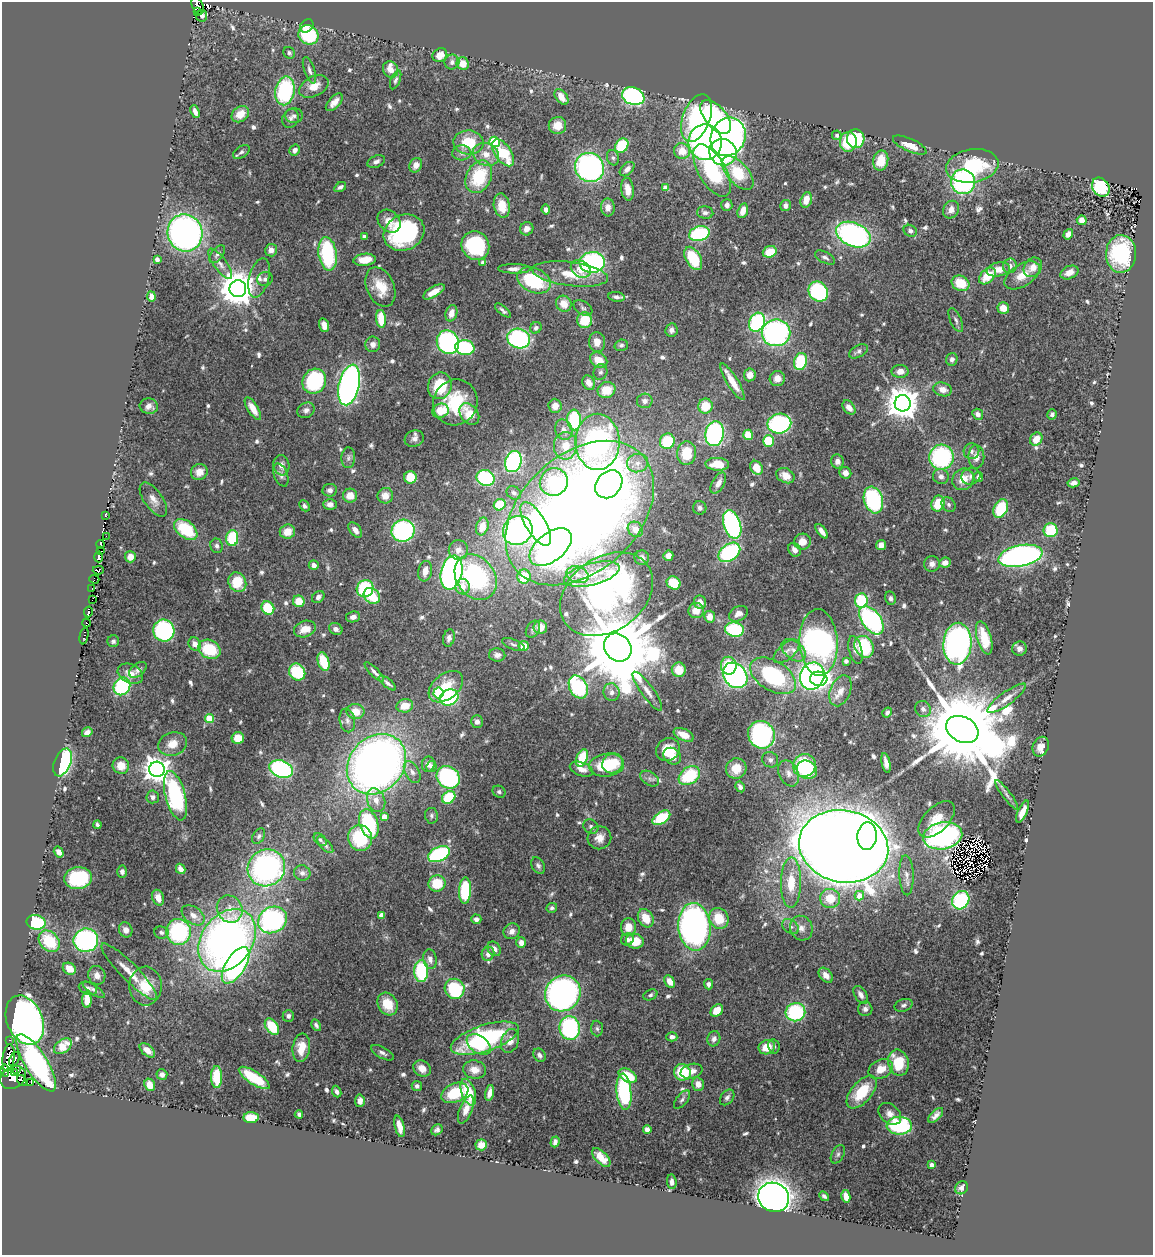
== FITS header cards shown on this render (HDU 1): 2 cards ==
NAXIS1  =                 1151
NAXIS2  =                 1253

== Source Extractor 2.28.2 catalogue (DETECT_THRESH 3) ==
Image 1151 x 1253 px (HDU 1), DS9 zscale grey, 1 PNG px = 1 image px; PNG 1155 x 1257 px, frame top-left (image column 1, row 1253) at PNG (2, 2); each listed source drawn as its Kron ellipse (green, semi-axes under 4 px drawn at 4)
Background 0.733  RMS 0.027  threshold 0.0801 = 3 sigma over >= 5 px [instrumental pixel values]
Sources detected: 696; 7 with non-positive FLUX_AUTO (blend fragments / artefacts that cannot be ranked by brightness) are neither listed nor drawn; of the other 689, the 500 brightest by FLUX_AUTO listed and drawn (189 fainter detections omitted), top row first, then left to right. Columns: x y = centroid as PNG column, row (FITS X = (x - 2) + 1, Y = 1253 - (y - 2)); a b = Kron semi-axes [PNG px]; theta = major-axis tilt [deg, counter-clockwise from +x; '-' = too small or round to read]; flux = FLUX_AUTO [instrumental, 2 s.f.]
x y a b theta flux
198 6 9 5 -65 53
197 12 3 2 - 8.3
202 16 6 5 - 7.3
307 26 7 5 47 10
308 35 10 9 - 110
289 53 6 5 - 4.4
440 55 7 6 - 18
452 62 7 7 - 7.6
463 64 6 6 - 23
391 69 8 7 - 12
309 70 14 5 -72 7.5
396 80 10 4 68 4.7
314 86 16 10 27 23
285 91 14 9 78 190
633 96 11 8 -21 340
561 97 9 5 -53 21
334 102 11 5 48 13
195 112 7 4 -69 8.5
240 114 9 7 38 25
294 116 9 7 0 6.4
716 117 20 10 -50 200
291 118 9 8 - 8
696 118 25 13 70 210
557 125 9 8 - 23
837 135 5 4 - 5.6
728 137 20 17 64 620
856 139 9 8 - 110
468 142 15 12 -3 53
494 142 5 5 - 140
705 142 18 16 89 560
848 142 10 8 88 62
910 145 18 6 -24 32
622 146 8 6 53 100
295 150 6 5 - 7.9
682 151 8 8 - 32
241 152 9 5 34 5.4
723 152 14 13 - 230
462 153 9 7 4 7.6
503 153 15 8 -55 81
486 154 13 11 -24 22
613 158 8 6 -73 4.8
881 160 10 7 78 37
376 161 9 6 23 6.6
416 165 7 6 - 12
972 166 26 16 9 140
590 167 15 14 - 430
627 169 9 5 44 9.7
712 171 29 13 -60 200
738 173 20 10 -49 73
479 177 17 12 64 96
963 182 12 12 - 300
340 187 6 4 30 5.2
1101 187 10 8 -54 120
666 188 4 4 - 26
628 189 11 6 -83 21
806 200 8 5 73 22
502 205 12 8 -79 32
727 205 6 5 - 7.1
785 206 5 5 - 9.2
608 207 9 6 -87 13
546 209 5 4 - 7.6
951 210 9 7 58 15
743 211 7 5 73 19
705 213 8 6 -5 6.2
1082 220 5 5 - 19
389 221 13 10 -45 19
527 229 7 6 - 12
910 231 7 5 -30 5.5
185 233 19 17 -72 710
404 233 21 17 24 250
699 234 10 7 16 160
1068 234 6 4 54 8.8
853 235 18 11 -23 460
364 236 4 4 - 11
475 246 15 13 -57 150
271 250 6 6 - 10
770 252 7 5 19 36
217 254 10 6 52 6.8
328 254 17 9 -81 160
1121 254 19 15 88 170
825 257 11 5 -29 6.3
693 258 13 7 -60 75
157 259 4 4 - 7.3
365 260 11 6 7 34
592 262 12 10 5 300
483 263 4 4 - 10
220 264 18 6 -54 13
1010 266 7 6 - 7.7
1033 267 10 8 52 19
514 269 16 4 -1 12
581 269 10 8 -31 17
998 269 12 7 11 20
1069 272 9 6 25 17
570 274 38 12 -7 51
1022 275 19 11 33 30
987 276 10 6 45 42
259 278 20 10 75 19
265 279 8 7 - 6.4
534 280 18 12 -24 120
960 283 9 7 -26 49
380 287 21 13 -66 41
238 289 8 8 - 4600
434 292 12 5 30 18
818 292 11 9 -49 200
151 296 5 4 - 14
616 297 8 5 -9 6.9
564 304 8 7 - 22
583 308 10 6 -32 5.6
1003 308 6 6 - 23
503 310 10 4 -41 4.7
451 313 8 5 74 16
381 319 9 5 -86 51
585 320 8 7 - 54
956 320 13 5 -66 6.5
757 322 10 7 64 200
324 325 7 5 -74 13
536 328 6 5 - 4.6
671 330 7 6 - 7.5
776 333 14 13 - 380
519 339 12 9 -19 300
448 342 12 10 -60 320
597 342 10 8 -84 17
373 344 8 7 - 8.7
621 345 7 5 15 4.7
465 348 9 7 -9 150
858 351 10 6 29 6.3
952 359 6 5 - 7.1
599 360 9 7 -33 30
801 361 9 6 75 110
900 371 8 6 -1 14
600 372 8 6 71 5.4
750 375 6 6 - 14
777 378 8 7 - 15
314 381 13 11 58 180
732 382 21 5 -59 31
589 383 7 6 - 14
349 385 21 10 77 740
440 386 13 11 70 69
943 389 9 6 -16 15
606 390 9 8 - 38
645 401 8 7 - 9.5
455 402 23 22 - 100
903 403 8 8 - 3700
149 406 9 7 -4 11
555 406 7 6 - 15
705 406 7 7 - 42
849 407 8 5 -51 13
253 408 13 5 -58 22
306 410 9 7 28 7.6
440 411 8 7 - 31
469 414 12 8 -52 39
978 414 6 5 - 8.7
1052 414 5 5 - 4.6
574 420 10 7 -86 130
779 424 12 10 11 230
564 430 10 8 -68 11
714 434 12 9 81 320
748 435 5 5 - 42
414 439 10 8 20 8.7
1036 439 7 6 - 26
667 441 8 7 - 82
768 441 6 5 - 58
597 442 28 22 -90 560
565 446 14 11 86 32
971 451 8 8 - 6.6
687 453 12 9 85 52
941 457 12 12 - 240
976 457 11 8 90 14
348 458 10 7 86 6.6
513 461 11 8 72 320
837 461 7 6 - 10
637 463 10 9 - 16
717 464 11 6 -2 39
281 465 10 8 -80 12
756 468 7 5 -56 29
199 472 8 8 - 18
845 473 6 5 - 12
281 475 12 6 -69 7.9
785 476 9 7 -26 19
941 476 8 7 - 8.3
971 476 9 8 - 7.5
410 477 6 6 - 42
978 477 5 4 - 7.8
486 478 9 7 -22 170
963 479 11 10 - 28
554 482 14 13 - 130
718 483 12 6 59 14
1073 483 6 4 11 10
609 484 15 12 50 210
330 490 7 6 - 6.3
514 493 8 6 -34 5.7
350 496 7 7 - 24
385 496 8 7 - 19
153 500 20 9 -55 16
873 500 13 9 -73 170
330 504 7 5 0 8.4
938 504 8 6 70 50
500 505 6 5 - 46
949 505 8 6 -48 5.3
304 506 6 5 - 5.8
700 508 7 6 - 5.7
1001 509 10 6 66 81
580 513 85 58 43 3200
105 516 3 3 - 9.8
536 524 25 10 -59 130
732 524 15 8 -71 340
482 526 9 6 74 24
186 529 13 8 -38 94
635 529 8 7 - 20
355 530 9 5 -51 11
518 530 15 14 - 430
1051 530 7 7 - 73
403 531 11 11 - 330
822 531 8 4 -52 12
287 532 8 7 - 25
106 536 2 2 - 11
232 538 8 6 86 83
802 542 8 8 - 20
100 544 4 3 - 73
881 545 5 5 - 12
217 546 7 6 - 6.1
551 547 24 14 38 500
458 550 10 9 - 13
794 550 7 6 - 11
101 551 3 2 - 4.7
729 552 12 8 37 190
668 556 5 5 - 9.7
1020 556 22 10 11 600
99 557 5 4 - 74
130 557 5 5 - 16
642 558 7 7 - 7.4
945 563 6 5 - 12
932 564 8 7 - 8.3
314 565 5 4 - 8
98 570 5 4 - 23
425 571 10 7 80 16
451 573 17 10 77 650
592 574 28 11 14 52
577 575 11 8 -19 16
524 576 7 6 - 47
476 577 24 19 -54 250
94 579 5 4 - 15
237 582 10 8 -61 58
674 583 7 6 - 52
463 587 8 7 - 17
365 588 9 8 - 130
92 589 2 2 - 6.8
606 594 50 37 35 660
372 596 9 7 -40 69
318 597 7 5 45 6.2
890 598 7 5 -78 5.8
92 600 3 2 - 21
861 600 7 6 - 100
299 601 6 5 - 32
700 602 7 6 - 12
268 608 7 6 - 68
696 611 8 7 - 21
88 612 5 3 - 56
738 614 10 7 31 12
353 617 7 5 9 8.4
710 617 6 5 - 18
871 620 16 9 -54 300
86 623 4 2 - 54
540 627 7 6 - 17
305 629 11 8 18 23
336 629 7 5 -30 8.1
533 629 9 6 59 4.8
164 630 11 10 - 230
734 630 9 7 -8 120
84 636 8 3 79 9.6
449 638 9 6 76 7.6
984 638 17 7 -73 43
113 641 6 6 - 4.5
819 642 33 19 -87 750
195 644 7 6 - 16
513 644 12 5 -22 5.3
957 644 21 14 87 590
524 646 5 5 - 19
618 647 15 12 -50 33000
864 647 11 9 -63 110
209 649 11 9 -27 78
1020 649 7 7 - 9.6
794 650 14 9 -40 16
855 650 14 6 -75 9.9
786 651 15 8 41 13
497 655 8 6 -4 7.7
846 661 4 4 - 8.5
324 662 10 5 -72 63
729 666 9 8 - 47
138 670 10 6 39 7.7
679 670 7 7 - 32
297 672 9 7 -51 93
374 672 13 4 -45 7
130 674 13 9 -27 18
735 675 14 11 -50 450
773 676 25 15 -32 200
812 676 14 12 66 430
819 679 9 7 -4 140
387 683 10 4 -39 6.2
122 686 9 8 - 170
446 687 20 12 39 45
578 687 12 8 -62 200
647 691 23 6 -54 17
840 691 16 10 68 20
612 692 9 8 - 11
438 693 5 5 - 100
449 697 10 8 27 180
1007 698 23 6 36 18
405 706 8 6 10 25
923 709 8 7 - 8.5
356 711 9 7 -9 26
887 713 5 4 - 5.5
209 718 4 4 - 65
347 720 12 7 -79 9.5
477 722 6 6 - 7.4
962 729 17 12 -27 41000
87 732 5 4 - 8.6
684 735 11 6 -24 22
761 735 14 13 - 330
238 738 6 6 - 31
172 744 15 11 19 25
1041 747 10 7 68 15
668 750 12 11 - 32
672 756 9 7 -38 47
582 758 9 5 68 72
770 760 8 7 - 6.8
62 762 14 8 68 220
613 763 10 9 - 55
886 763 10 4 -78 12
376 764 32 27 48 1400
428 764 7 6 - 10
606 765 17 11 7 84
804 765 12 11 - 140
121 766 8 8 - 23
431 766 5 5 - 5.8
736 768 10 10 - 30
157 769 8 7 - 2000
281 769 12 8 -21 270
581 769 12 6 -20 13
807 770 10 9 - 84
412 772 12 7 -61 9.6
789 773 14 9 -65 13
689 776 12 8 34 95
448 777 12 10 -38 230
650 779 10 6 -34 7
740 787 6 4 -60 7.5
499 792 7 5 -28 4.5
1007 795 18 4 -53 7.6
175 796 25 10 -75 250
153 797 6 6 - 5.7
449 797 7 5 40 80
376 800 12 8 -69 16
1023 812 12 4 66 20
431 816 8 6 -81 4.6
384 817 4 4 - 17
661 818 10 5 33 71
937 819 22 12 45 36
369 824 15 9 -72 140
97 825 4 3 - 5.1
591 827 8 7 - 4.8
259 836 8 5 58 4.8
867 836 14 9 85 270
943 836 19 13 10 400
360 838 13 12 - 110
599 838 12 11 - 18
320 840 7 5 -41 4.7
325 845 10 5 -47 5.4
844 846 45 36 -11 6800
59 852 6 4 -57 12
439 854 12 7 25 240
538 865 9 6 -61 5.4
266 868 19 18 - 430
181 869 5 4 - 11
122 872 6 5 - 5.3
302 873 8 7 - 6.9
906 875 20 7 -88 12
78 878 14 11 6 140
791 883 25 10 89 49
437 884 8 8 - 54
465 891 13 6 88 120
859 896 5 4 - 27
158 898 8 5 -70 18
830 898 10 9 - 44
961 900 9 8 - 160
552 908 5 5 - 4.3
230 909 14 12 -58 21
193 915 13 8 -36 14
381 915 4 4 - 22
646 918 10 7 -61 33
719 918 11 9 -57 47
476 919 5 4 - 9.6
273 920 15 13 29 310
36 922 9 7 -11 120
628 927 9 7 85 24
694 927 24 16 -85 680
790 927 9 6 -36 7.7
801 928 12 11 - 16
126 930 8 6 -66 8.5
512 931 8 7 - 11
161 932 7 6 - 5.2
179 932 13 12 - 210
627 939 6 6 - 8
86 940 12 11 - 320
227 940 34 25 53 1100
49 941 12 9 -47 79
635 941 9 7 -9 44
521 943 5 5 - 14
494 949 8 6 -56 10
488 954 7 6 - 8.9
430 959 10 6 -79 11
236 965 20 10 58 450
69 969 7 5 -34 21
421 971 11 7 90 130
129 972 39 8 -45 31
97 975 9 8 - 12
826 975 8 6 -49 15
670 981 7 4 -62 18
708 984 5 4 - 6.6
145 986 19 16 -87 46
88 988 9 6 -21 6.5
455 989 10 9 - 140
94 990 13 4 -35 5.7
563 993 18 17 - 530
650 995 7 5 26 4.5
861 995 10 5 -57 9.5
87 1000 8 4 -90 22
388 1004 12 9 -62 43
903 1005 9 6 17 5
865 1009 7 7 - 6.7
717 1010 7 5 43 27
795 1012 10 9 - 150
288 1016 6 5 - 5.7
25 1020 26 18 -66 1300
316 1025 6 4 -59 4.7
272 1027 9 6 -55 58
570 1028 12 10 -82 230
597 1029 8 6 -86 4.7
672 1037 5 4 - 9.7
485 1038 35 13 18 220
714 1039 8 6 71 8.4
10 1040 4 3 - 8.8
510 1041 12 8 69 17
479 1044 13 8 -35 49
63 1046 10 6 36 44
774 1046 7 5 -80 4.4
767 1047 8 7 - 29
301 1048 14 8 82 32
147 1050 9 5 -42 12
382 1053 12 5 -28 6.7
539 1055 7 6 - 7
9 1058 14 6 83 250
14 1059 7 4 67 130
36 1063 33 11 -58 370
898 1063 13 10 -78 72
17 1069 3 3 - 48
422 1069 9 7 -35 15
881 1069 13 9 27 29
5 1070 6 3 -79 110
475 1070 11 9 -11 18
692 1071 11 7 16 12
14 1072 3 2 - 100
682 1072 8 8 - 71
162 1075 5 5 - 6.6
628 1076 10 6 -30 54
13 1077 14 10 29 680
217 1077 11 5 -90 59
254 1078 18 6 -33 73
22 1081 6 2 -53 40
31 1083 3 3 - 110
698 1084 7 6 - 13
150 1085 6 5 - 20
417 1086 5 5 - 5
337 1092 6 4 -67 6.4
468 1092 14 7 -71 59
624 1092 18 7 -84 200
862 1092 20 10 49 71
455 1093 14 9 23 64
490 1093 8 4 77 12
727 1097 9 6 51 6.1
682 1100 11 5 51 6
360 1101 6 5 - 9.1
466 1110 15 6 68 17
299 1114 4 3 - 4.5
890 1114 13 9 -41 13
936 1115 9 5 44 8.5
251 1118 7 5 -3 50
399 1126 11 4 -76 16
899 1126 12 9 -2 190
647 1129 4 4 - 7.8
437 1130 6 5 - 5.2
555 1142 5 4 - 5.7
481 1145 6 5 - 19
838 1154 10 6 61 5.6
601 1158 11 6 -45 23
932 1165 4 4 - 6.6
672 1182 7 4 -84 8.8
962 1188 7 6 - 7.9
824 1196 5 3 - 4.8
846 1196 6 4 -77 16
774 1197 16 14 -24 1600
At the frame edge (FLAGS 8, measured only in part): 1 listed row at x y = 198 6
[189 fainter detections neither listed nor drawn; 7 non-positive-flux detections neither listed nor drawn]